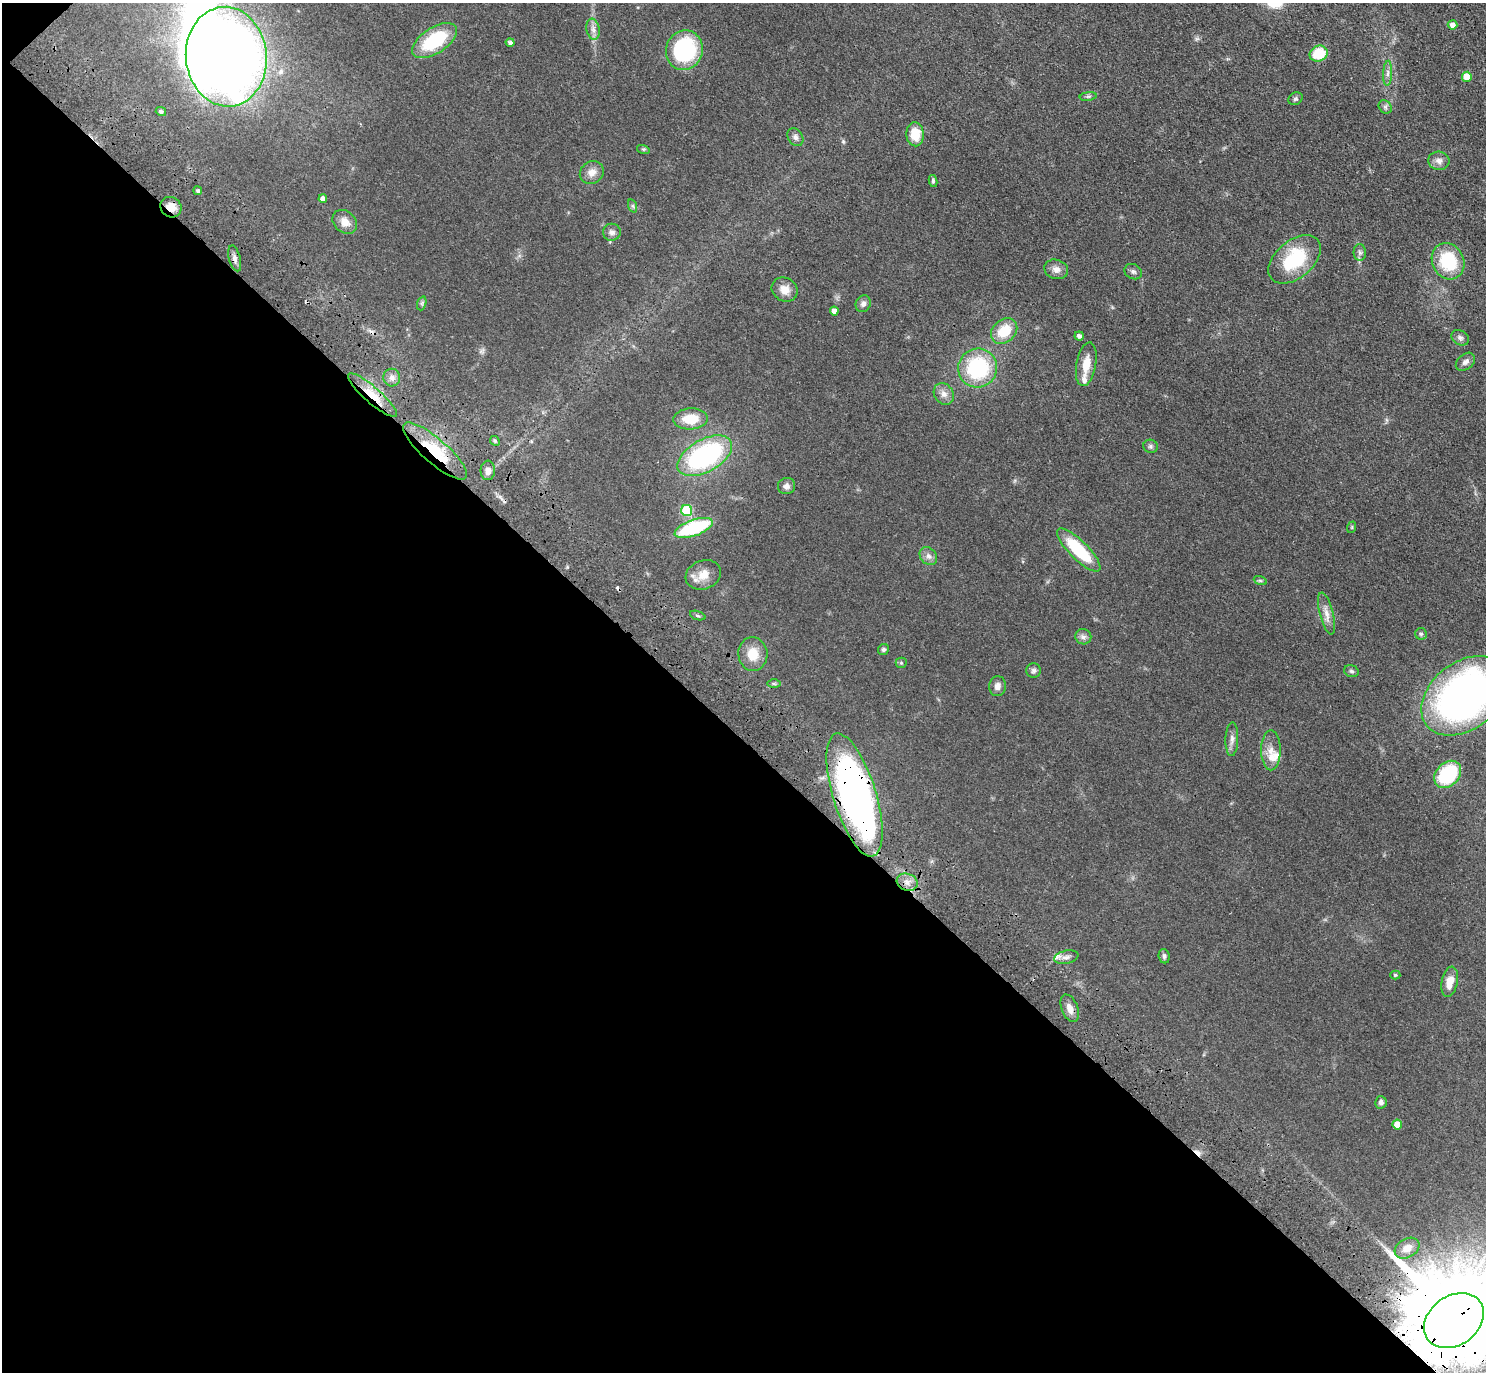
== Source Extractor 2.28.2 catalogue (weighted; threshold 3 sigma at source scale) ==
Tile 9 of 4 x 4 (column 1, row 3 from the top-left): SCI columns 92-1575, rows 1759-3128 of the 6118 x 6118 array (HDU 1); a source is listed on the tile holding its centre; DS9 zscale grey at full resolution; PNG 1488 x 1374 px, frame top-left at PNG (2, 3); each listed source drawn as its Kron ellipse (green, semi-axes under 4 px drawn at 4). Shown black and unused: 46% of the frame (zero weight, under 3 of 4 exposures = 6% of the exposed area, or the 3 px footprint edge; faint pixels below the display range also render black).
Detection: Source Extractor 2.28.2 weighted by HDU 2 'WHT'; one run over the whole footprint, this tile lists its part. Background 0.0402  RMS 0.006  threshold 0.0268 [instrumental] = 3 sigma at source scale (4.5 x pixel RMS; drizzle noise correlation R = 1.50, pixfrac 1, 0.05/0.05 arcsec/px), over >= 5 px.
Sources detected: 91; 1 inside a brighter object's white glare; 3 cosmic-ray / hot-pixel residue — neither listed nor drawn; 3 inside a brighter listed object's ellipse — not listed separately; the other 84 listed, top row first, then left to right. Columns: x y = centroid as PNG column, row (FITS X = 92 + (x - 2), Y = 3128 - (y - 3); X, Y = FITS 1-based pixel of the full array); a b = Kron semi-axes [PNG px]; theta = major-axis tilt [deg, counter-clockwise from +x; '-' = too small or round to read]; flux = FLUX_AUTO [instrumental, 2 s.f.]
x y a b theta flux
1453 25 5 4 - 3.3
593 29 10 6 -80 2.8
434 41 25 13 33 35
510 42 4 4 - 1.6
684 50 20 18 72 56
1319 54 9 7 22 17
226 57 50 40 -85 670
1388 73 12 4 87 2.2
1467 77 5 5 - 10
1088 96 8 4 8 1.1
1295 99 7 6 - 1.2
1385 107 7 6 - 1.4
161 111 5 4 - 1.5
915 134 12 8 -86 12
795 137 9 7 -58 2.3
643 149 6 4 -17 0.82
1439 161 10 9 - 3.3
592 173 12 11 - 4.8
933 181 6 4 -81 1.1
198 191 4 4 - 1.2
323 199 4 4 - 2.8
633 206 7 4 -71 1
171 207 11 10 - 5.9
345 222 13 10 -41 5.4
612 232 9 8 - 2.5
1360 252 8 6 -88 1.6
235 258 13 6 -76 2.4
1295 259 30 18 40 35
1448 261 19 15 -63 29
1056 269 12 9 -19 3.8
1133 272 9 7 -29 1.8
785 290 13 11 -31 6.4
422 303 7 4 72 1.1
863 304 8 7 - 2.2
834 311 4 4 - 2.9
1004 331 14 11 41 15
1079 336 4 4 - 2
1460 338 9 7 -31 2
1465 362 11 7 39 2.6
1086 364 22 10 80 8.8
978 368 19 19 - 50
392 378 9 8 - 2.7
944 394 11 9 -53 3.7
372 395 31 8 -41 12
690 419 17 10 2 13
495 441 5 4 - 0.81
1151 446 7 6 - 1.3
435 451 41 12 -41 26
705 456 30 16 29 90
488 470 10 7 86 3.2
786 486 8 8 - 2.5
687 510 5 5 - 33
1352 527 6 3 72 0.61
694 528 20 8 19 45
1079 550 29 9 -45 31
928 556 10 8 -50 2.7
703 575 18 14 20 8.2
1260 580 6 4 -19 0.84
1326 613 21 7 -75 5
698 616 8 3 -19 0.89
1421 634 6 6 - 1
1083 637 8 7 - 2.2
883 649 6 5 - 1.2
753 654 17 14 -85 11
901 663 5 5 - 0.88
1034 671 7 7 - 1.7
1351 671 7 5 -16 1.4
774 684 7 4 0 0.99
997 686 10 8 84 3.1
1464 696 48 33 38 250
1232 739 17 6 88 3.2
1271 750 20 10 90 6.2
1448 774 15 11 46 37
854 795 64 21 -73 290
907 882 11 8 -19 4
1164 956 7 5 -83 1.6
1066 957 12 6 12 3.1
1395 975 5 4 - 0.9
1450 982 15 8 79 7.1
1070 1008 14 8 -68 4.3
1381 1102 6 6 - 1.9
1397 1125 5 5 - 7.4
1407 1248 13 9 30 5.5
1454 1321 32 24 36 18000
Overlapping masked pixels (flux is a lower limit): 6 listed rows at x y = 171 207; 235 258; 372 395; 435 451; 854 795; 1454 1321
Isophote crosses this tile's border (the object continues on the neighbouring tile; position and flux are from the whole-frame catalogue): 3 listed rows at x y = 226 57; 1464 696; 1454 1321